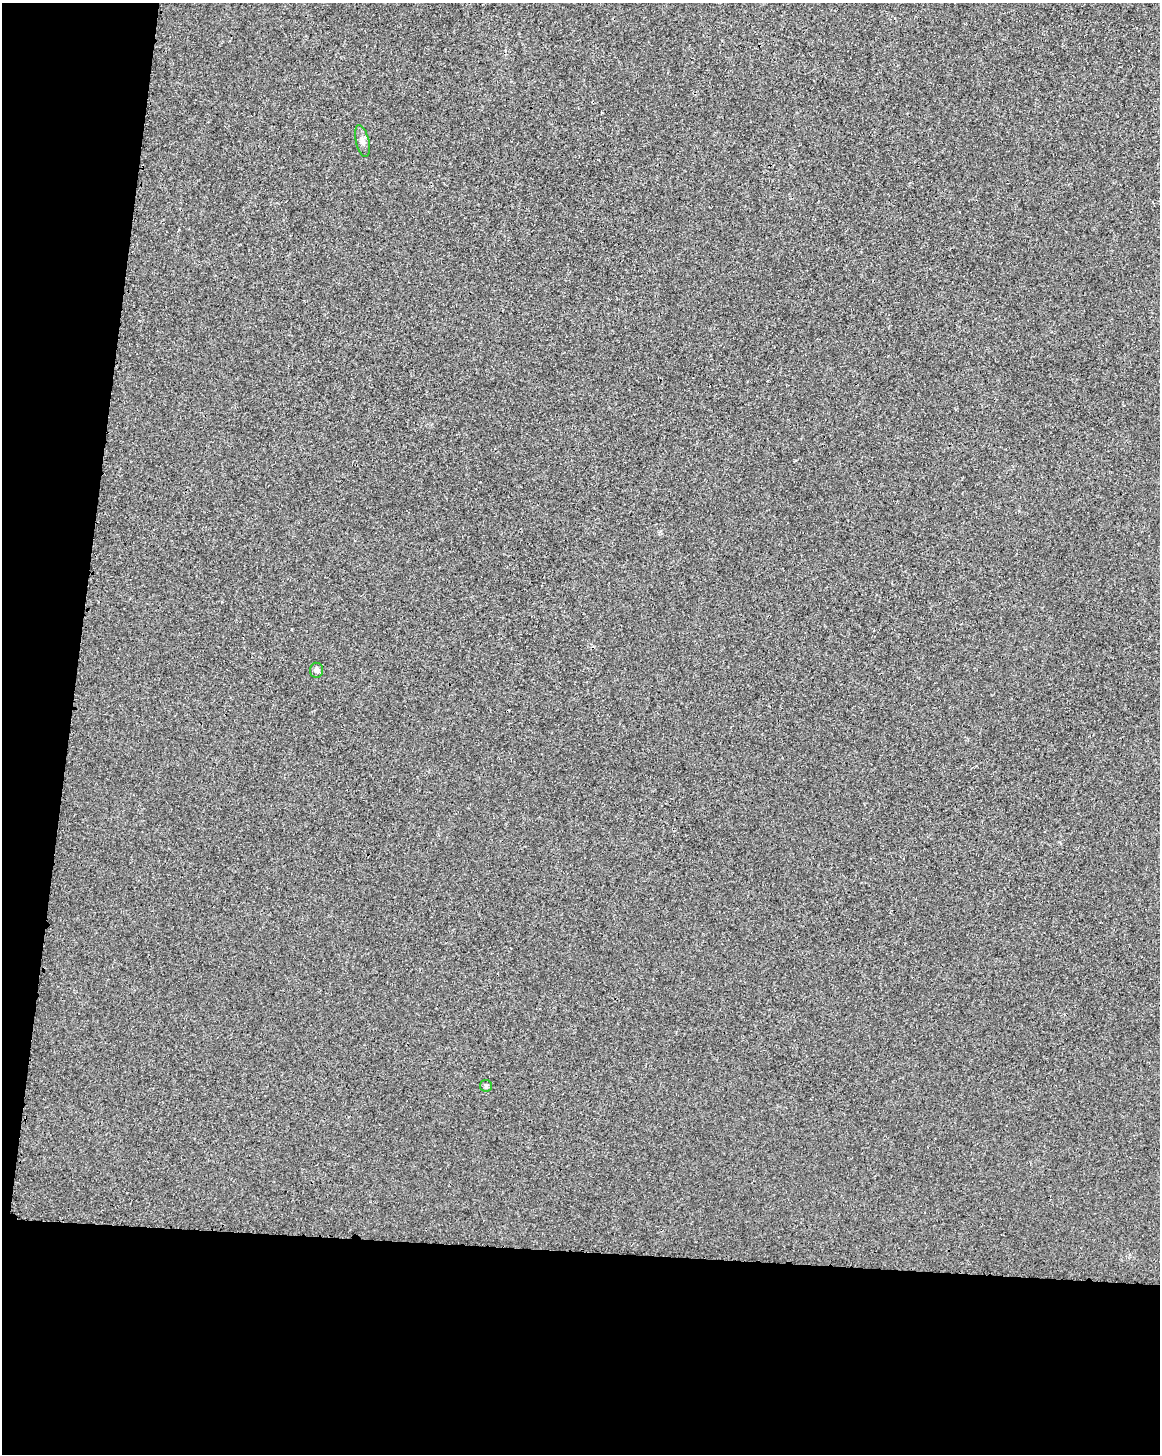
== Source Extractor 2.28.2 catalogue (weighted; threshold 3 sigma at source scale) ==
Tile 9 of 4 x 3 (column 1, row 3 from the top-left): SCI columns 22-1179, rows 296-1747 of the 4666 x 4889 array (HDU 1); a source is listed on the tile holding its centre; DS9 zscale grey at full resolution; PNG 1162 x 1456 px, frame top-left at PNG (2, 3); each listed source drawn as its Kron ellipse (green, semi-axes under 4 px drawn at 4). Shown black and unused: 20% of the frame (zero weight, under 3 of 4 exposures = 2% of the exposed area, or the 3 px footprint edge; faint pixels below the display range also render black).
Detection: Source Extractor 2.28.2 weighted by HDU 2 'WHT'; one run over the whole footprint, this tile lists its part. Background 1.91e-04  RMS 0.0029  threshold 0.013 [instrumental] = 3 sigma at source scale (4.5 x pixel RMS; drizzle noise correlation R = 1.50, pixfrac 1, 0.0396/0.0396 arcsec/px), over >= 5 px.
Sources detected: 3; all 3 listed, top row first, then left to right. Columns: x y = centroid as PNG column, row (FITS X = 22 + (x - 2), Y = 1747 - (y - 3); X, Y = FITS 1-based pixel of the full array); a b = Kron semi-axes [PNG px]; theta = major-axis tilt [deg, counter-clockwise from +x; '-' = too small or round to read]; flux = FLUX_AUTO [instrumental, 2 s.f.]
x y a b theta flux
362 141 16 6 -76 1.4
316 670 7 6 - 0.84
486 1086 6 5 - 0.47